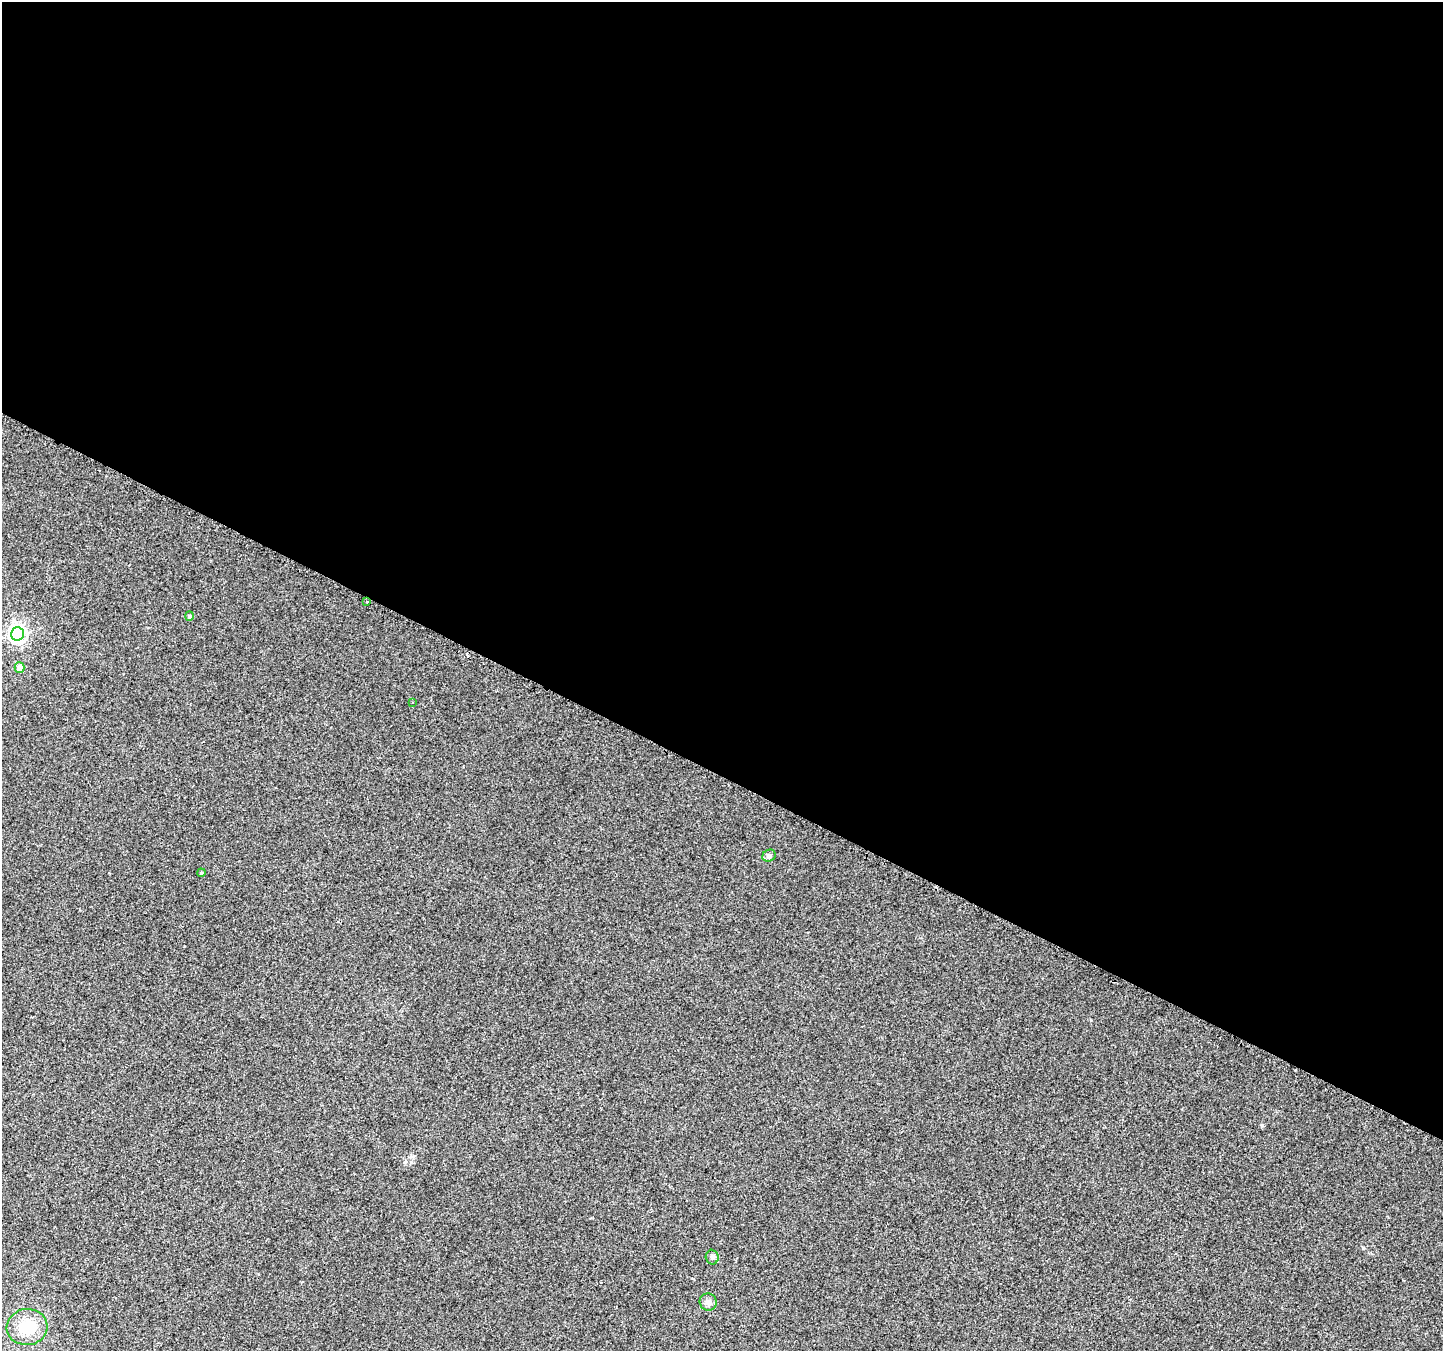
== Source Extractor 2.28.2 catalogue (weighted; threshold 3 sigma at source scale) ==
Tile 3 of 4 x 4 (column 3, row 1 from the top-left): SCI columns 2911-4351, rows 4329-5677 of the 5805 x 5898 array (HDU 1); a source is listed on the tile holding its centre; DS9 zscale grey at full resolution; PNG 1445 x 1353 px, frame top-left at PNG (2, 2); each listed source drawn as its Kron ellipse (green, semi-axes under 4 px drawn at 4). Shown black and unused: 57% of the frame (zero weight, under 2 of 3 exposures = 2% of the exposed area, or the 3 px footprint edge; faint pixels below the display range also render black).
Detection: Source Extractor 2.28.2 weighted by HDU 2 'WHT'; one run over the whole footprint, this tile lists its part. Background 0.0116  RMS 0.0068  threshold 0.0304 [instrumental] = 3 sigma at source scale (4.5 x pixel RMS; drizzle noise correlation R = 1.50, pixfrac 1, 0.0396/0.0396 arcsec/px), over >= 5 px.
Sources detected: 11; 1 cosmic-ray / hot-pixel residue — neither listed nor drawn; the other 10 listed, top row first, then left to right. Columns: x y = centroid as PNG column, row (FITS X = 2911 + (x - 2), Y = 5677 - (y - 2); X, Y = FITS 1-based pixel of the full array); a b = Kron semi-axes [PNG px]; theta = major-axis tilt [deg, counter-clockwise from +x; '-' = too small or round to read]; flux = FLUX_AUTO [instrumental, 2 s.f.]
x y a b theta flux
367 601 3 2 - 0.75
189 616 5 4 - 1.8
18 634 7 6 - 230
20 668 5 5 - 6.5
412 702 3 2 - 1.1
769 856 7 6 - 1.9
201 873 4 3 - 0.61
712 1257 7 6 - 1.7
708 1302 9 8 - 2.7
27 1327 20 18 6 19
Overlapping masked pixels (flux is a lower limit): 1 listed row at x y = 367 601
Unlisted compact peaks at least as high as the median listed source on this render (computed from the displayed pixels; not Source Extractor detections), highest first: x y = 1091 1020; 1363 1248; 1262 1125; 405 1162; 184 946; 412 1156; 109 873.